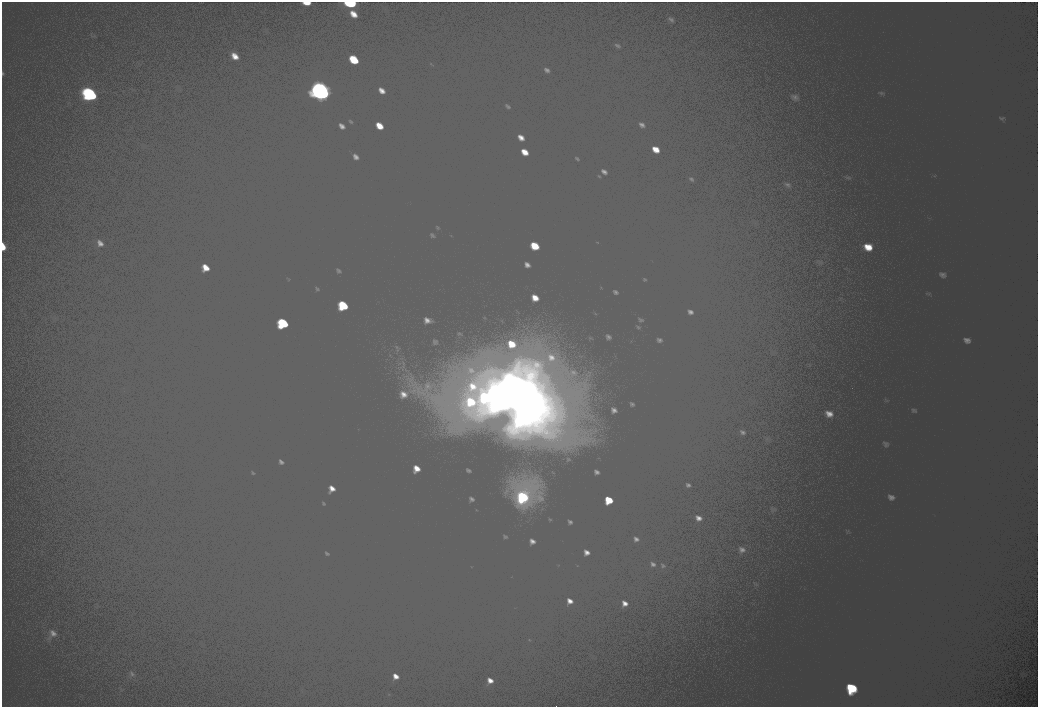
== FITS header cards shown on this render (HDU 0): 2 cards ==
NAXIS1  =                 2072
NAXIS2  =                 1410

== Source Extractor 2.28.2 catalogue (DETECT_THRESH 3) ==
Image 2072 x 1410 px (HDU 0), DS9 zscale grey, zoomed out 1/2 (1 PNG px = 2 x 2 image px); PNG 1040 x 709 px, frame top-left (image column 1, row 1410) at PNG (2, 2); no overlay
Background 103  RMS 30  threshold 90.8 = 3 sigma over >= 5 px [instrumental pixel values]
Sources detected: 13; all 13 listed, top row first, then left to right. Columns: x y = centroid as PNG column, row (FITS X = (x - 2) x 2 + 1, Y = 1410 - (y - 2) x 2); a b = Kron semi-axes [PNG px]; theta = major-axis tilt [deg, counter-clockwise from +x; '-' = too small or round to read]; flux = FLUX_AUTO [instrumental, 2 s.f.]
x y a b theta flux
350 3 12 5 -3 23000
354 60 5 3 - 11000
320 91 21 16 -40 130000
90 94 13 10 -49 54000
3 247 5 3 - 6400
343 305 10 6 -48 24000
283 323 11 7 -43 33000
494 393 18 16 -34 160000
485 397 12 11 - 61000
521 400 31 23 35 390000
523 497 11 9 -37 43000
609 500 4 2 - 6100
851 688 11 8 -29 33000
At the frame edge (FLAGS 8, measured only in part): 2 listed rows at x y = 350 3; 3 247